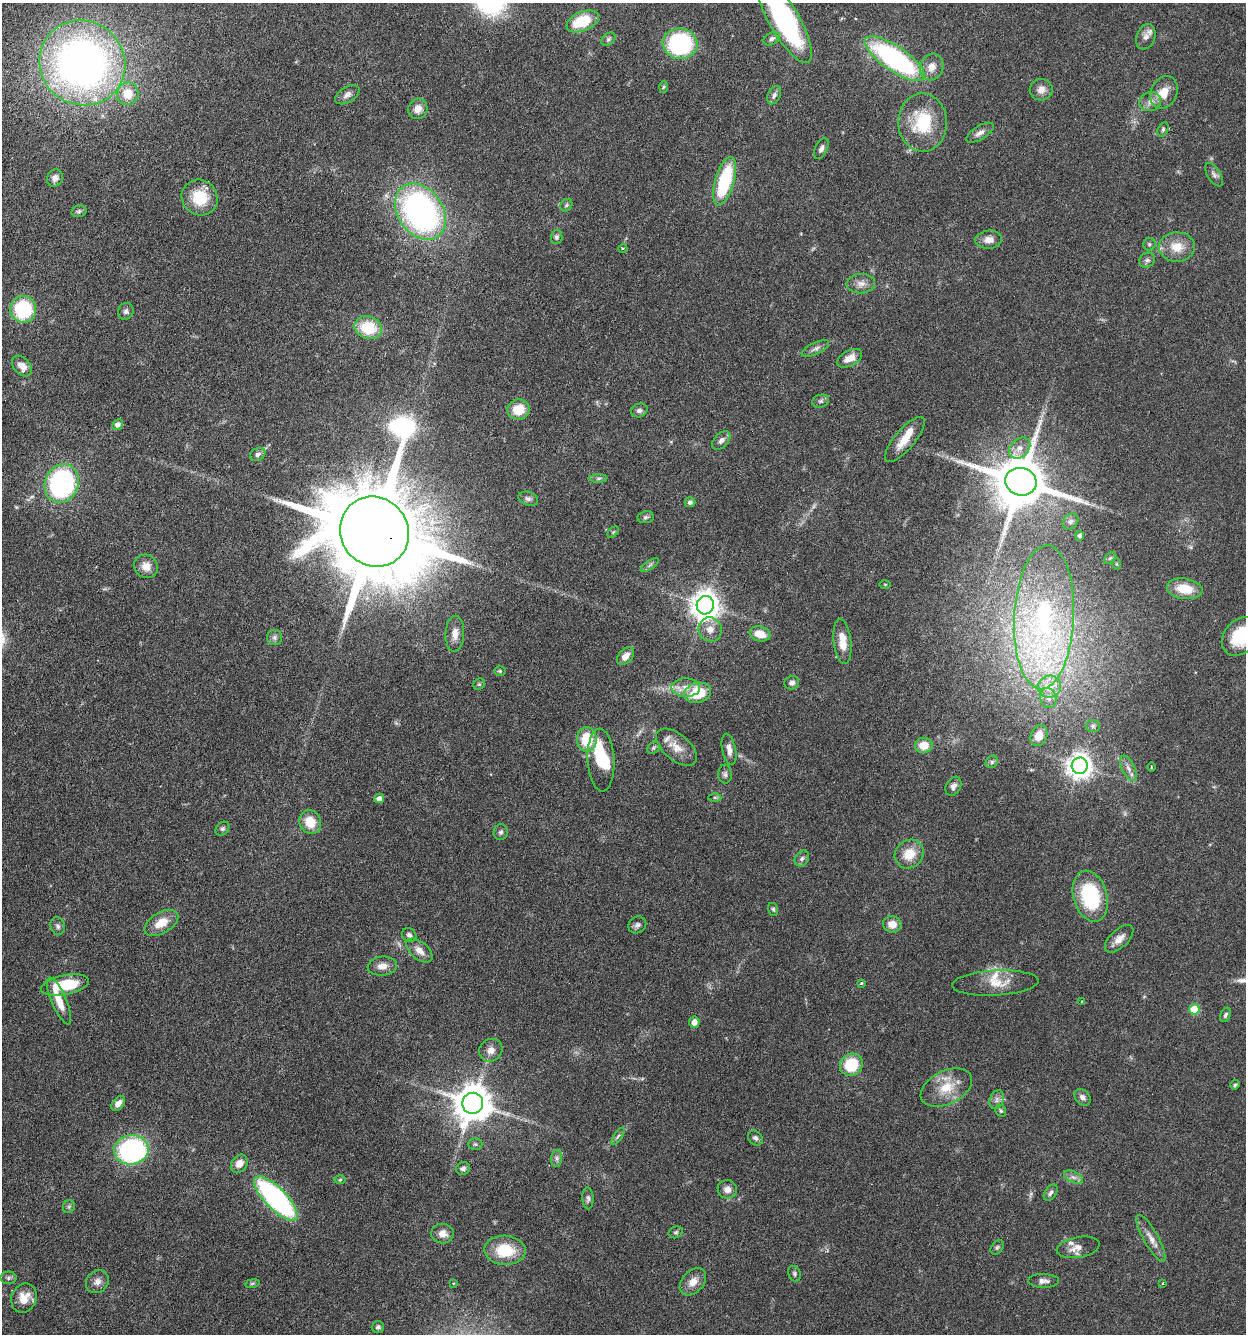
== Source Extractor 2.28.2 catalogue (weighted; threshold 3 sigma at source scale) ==
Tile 11 of 4 x 4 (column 3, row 3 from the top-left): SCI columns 2806-4049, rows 1365-2696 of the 5510 x 5381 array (HDU 1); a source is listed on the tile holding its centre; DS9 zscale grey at full resolution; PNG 1248 x 1336 px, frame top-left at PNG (2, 3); each listed source drawn as its Kron ellipse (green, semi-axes under 4 px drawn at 4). Shown black and unused: <1% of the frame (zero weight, under 3 of 6 exposures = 4% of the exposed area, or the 3 px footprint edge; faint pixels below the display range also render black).
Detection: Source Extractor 2.28.2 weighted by HDU 2 'WHT'; one run over the whole footprint, this tile lists its part. Background 0.0651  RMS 0.0032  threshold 0.0132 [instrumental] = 3 sigma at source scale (4.09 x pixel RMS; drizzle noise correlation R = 1.36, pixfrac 0.8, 0.05/0.05 arcsec/px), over >= 5 px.
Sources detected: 168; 1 too faint to see at this stretch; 2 inside a brighter object's white glare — neither listed nor drawn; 6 inside a brighter listed object's ellipse — not listed separately; the other 159 listed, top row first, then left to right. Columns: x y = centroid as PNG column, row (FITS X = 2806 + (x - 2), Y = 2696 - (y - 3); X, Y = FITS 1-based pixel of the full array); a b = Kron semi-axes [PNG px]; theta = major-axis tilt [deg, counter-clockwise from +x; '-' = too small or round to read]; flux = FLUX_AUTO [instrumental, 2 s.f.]
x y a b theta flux
784 20 48 15 -60 47
583 21 17 9 22 9.6
1146 37 13 9 70 1.8
608 39 8 5 41 0.69
772 39 9 6 30 0.95
680 44 17 15 -7 33
895 59 35 12 -34 57
82 63 44 42 -37 170
932 67 13 11 69 3.2
663 87 6 4 87 0.41
1041 90 11 10 - 2.2
1164 92 17 13 65 4.7
128 94 11 11 - 5.3
347 95 13 7 31 1.6
774 95 10 6 64 1.1
1150 102 11 9 21 2
418 109 10 9 - 2.6
923 122 29 24 -88 15
1163 129 7 5 64 0.59
980 133 15 6 32 1.6
821 149 11 6 66 1
1214 175 13 6 -58 1.1
55 178 9 7 64 1.5
725 181 25 9 74 21
200 198 19 17 -40 10
566 205 7 5 47 0.6
79 211 7 5 14 0.66
420 212 31 22 -55 94
556 237 7 6 - 0.7
989 240 13 9 4 2.4
1149 244 6 6 - 0.53
1177 247 18 15 1 5.3
623 248 4 3 - 0.29
1147 260 8 7 - 0.97
861 284 14 9 2 2.1
23 309 13 13 - 21
126 311 8 7 - 0.95
368 328 14 11 -20 10
815 348 15 6 25 1.3
850 358 13 7 29 3.1
22 366 12 8 -48 2.6
821 401 8 6 15 0.74
518 409 11 10 - 6.5
639 410 8 6 20 0.99
117 425 6 5 - 1.3
905 439 28 10 50 5.1
721 440 11 7 47 1.5
1020 448 12 9 44 2.6
258 454 8 6 28 0.98
599 478 9 4 1 0.59
1021 482 16 13 -16 2100
62 483 20 16 69 50
528 499 10 7 -17 1.1
690 502 5 5 - 0.73
646 517 8 6 9 0.67
1070 522 9 7 46 0.99
374 532 36 33 -52 10000
613 532 6 4 45 0.4
1080 536 4 4 - 0.83
1110 558 7 4 44 0.57
1117 564 5 3 - 0.31
650 565 10 4 34 0.65
146 566 12 11 - 3.1
885 584 5 3 - 0.3
1185 589 18 10 -8 6.7
705 605 9 8 - 390
1044 617 72 30 87 55
710 629 12 11 - 2.8
455 634 18 9 88 2.5
760 634 10 7 -14 4.1
1241 636 21 16 48 11
274 638 8 7 - 0.96
842 642 22 8 -83 4.8
626 656 10 6 46 2.1
500 671 6 5 - 0.45
792 683 7 6 - 1.2
479 684 6 5 - 0.48
1049 687 11 11 - 4.3
686 688 14 9 -1 3.1
698 693 13 10 13 11
1048 698 10 8 -76 1.6
1093 726 7 6 - 0.73
1039 736 11 8 70 4
587 739 12 10 -90 9.2
924 745 9 7 2 4.5
677 747 24 13 -41 4.3
653 748 7 5 38 0.57
729 749 16 7 -78 2
601 760 31 13 -87 11
992 762 7 5 46 0.66
1080 766 8 8 - 270
1151 767 4 3 - 0.26
1128 768 14 6 -64 1.7
725 774 9 6 -89 0.89
953 786 10 7 60 1.3
715 797 6 4 -1 0.41
379 799 5 4 - 2
310 822 12 10 -63 5.4
222 829 8 6 42 0.7
501 832 8 7 - 0.83
909 854 15 13 45 5.9
802 858 8 6 58 0.89
1090 896 26 17 -75 21
773 909 6 5 - 0.49
161 923 19 10 31 5.2
892 924 9 8 - 3
637 925 9 8 - 1
58 926 9 7 -72 0.91
409 935 7 6 - 0.76
1119 939 17 9 43 2.6
419 950 15 8 -40 2.4
382 966 14 9 6 2.5
861 983 4 3 - 0.28
995 983 43 12 3 5.8
65 985 24 9 11 12
59 1001 25 7 -67 4.4
1082 1001 3 2 - 0.2
1194 1009 5 5 - 12
1225 1015 7 5 65 0.71
694 1022 6 5 - 2
491 1050 12 11 - 2.1
851 1065 12 10 36 11
1235 1085 5 4 - 0.48
946 1087 27 16 26 7.5
1082 1097 9 7 -49 1.2
997 1100 9 7 67 1.1
118 1103 8 5 50 2.1
473 1103 10 10 - 810
1001 1111 6 5 - 0.47
618 1136 10 4 56 0.62
755 1138 8 6 -46 1
475 1144 7 6 - 0.58
131 1150 17 14 12 55
557 1158 8 5 85 0.83
239 1164 10 7 56 2.7
463 1169 7 6 - 1
1073 1177 10 5 -26 1.2
340 1180 6 4 2 0.36
727 1189 10 9 - 1.7
1051 1193 9 5 56 0.91
276 1198 29 10 -46 67
588 1198 11 5 -87 0.82
69 1207 6 5 - 0.57
676 1232 7 5 23 0.52
442 1234 11 10 - 2.4
1151 1238 26 7 -61 2.7
997 1247 8 5 49 0.58
1078 1247 22 10 10 2.7
505 1250 20 14 -3 9.9
794 1274 8 6 -67 0.65
9 1278 8 6 0 0.73
1043 1281 15 7 -1 1.5
97 1282 12 10 46 1.9
693 1282 15 10 47 2.9
252 1283 7 3 9 0.42
453 1283 3 2 - 0.25
1163 1283 4 2 - 0.25
24 1298 15 12 68 4.4
378 1327 6 6 - 0.71
Overlapping masked pixels (flux is a lower limit): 1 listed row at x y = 374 532
Isophote crosses this tile's border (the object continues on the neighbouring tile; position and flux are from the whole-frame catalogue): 2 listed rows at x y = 784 20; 1241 636